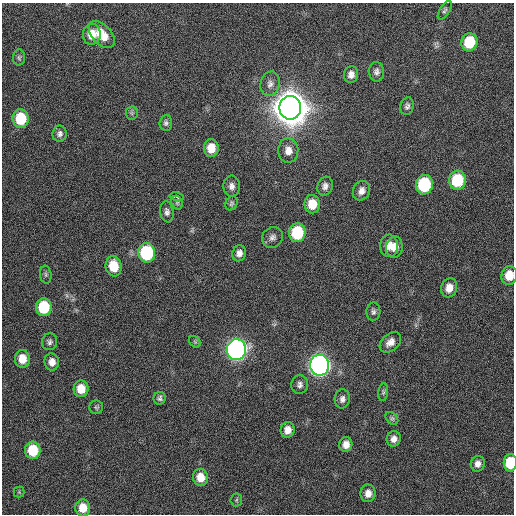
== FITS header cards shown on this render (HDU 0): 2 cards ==
NAXIS1  =                  512 / Axis length
NAXIS2  =                  512 / Axis length

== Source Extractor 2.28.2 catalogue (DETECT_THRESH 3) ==
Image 512 x 512 px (HDU 0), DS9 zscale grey, 1 PNG px = 1 image px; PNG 516 x 516 px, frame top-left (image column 1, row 512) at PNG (2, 3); each listed source drawn as its Kron ellipse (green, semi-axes under 4 px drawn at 4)
Background 133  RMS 12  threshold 34.5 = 3 sigma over >= 5 px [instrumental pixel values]
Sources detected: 63; all 63 listed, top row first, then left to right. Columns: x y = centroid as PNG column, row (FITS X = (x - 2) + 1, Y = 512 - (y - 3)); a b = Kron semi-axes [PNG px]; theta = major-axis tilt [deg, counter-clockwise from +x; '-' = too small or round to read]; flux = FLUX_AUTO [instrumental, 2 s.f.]
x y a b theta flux
445 10 10 5 58 1.7e+03
92 34 10 9 - 1.1e+04
102 34 16 9 -47 1.4e+04
469 42 9 8 - 2.8e+04
19 58 8 6 -89 1.7e+03
376 72 10 7 -88 3.0e+03
351 74 8 7 - 4.1e+03
270 84 12 9 75 4.6e+03
407 106 9 6 77 2.5e+03
290 108 12 10 90 3.1e+06
132 113 6 6 - 1.7e+03
21 119 9 8 - 2.9e+04
166 123 8 6 87 2.0e+03
60 134 8 7 - 3.0e+03
211 148 9 7 86 1.1e+04
288 151 12 10 -87 6.9e+03
457 180 9 8 - 4.0e+04
424 185 10 8 82 5.7e+04
232 186 10 8 -87 4.1e+03
325 186 9 7 71 3.5e+03
361 191 10 8 66 4.6e+03
177 197 7 3 -12 3.2e+04
177 203 7 5 -70 1.4e+03
231 203 7 6 - 1.7e+03
312 204 9 8 - 1.4e+04
167 212 10 7 -81 2.9e+03
297 233 9 8 - 4.1e+04
272 237 11 9 40 3.7e+03
389 246 11 9 -89 8.0e+03
394 247 11 8 80 7.5e+03
147 253 9 8 - 6.2e+04
239 253 8 7 - 4.0e+03
114 266 10 8 -81 1.9e+04
46 275 9 5 -84 1.8e+03
509 275 9 8 - 1.2e+04
449 288 9 8 - 7.9e+03
44 307 9 8 - 3.3e+04
373 312 9 7 85 2.3e+03
50 342 8 7 - 2.4e+03
195 342 6 5 - 1.3e+03
390 342 12 8 43 5.6e+03
236 350 10 9 - 4.8e+05
22 359 9 7 -85 1.1e+04
52 362 8 7 - 5.6e+03
319 365 10 9 - 5.6e+05
300 385 9 8 - 3.2e+03
81 389 8 7 - 1.2e+04
383 392 9 5 83 1.6e+03
160 398 6 6 - 2.0e+03
342 399 9 7 85 3.4e+03
96 407 7 7 - 1.5e+03
392 418 7 5 -48 1.7e+03
288 430 8 7 - 6.5e+03
394 439 8 7 - 4.3e+03
346 444 7 6 - 5.6e+03
33 450 8 7 - 2.5e+04
510 463 8 6 89 2.8e+04
478 464 8 7 - 4.4e+03
201 477 8 7 - 1.0e+04
19 492 5 5 - 9.4e+02
368 493 9 7 84 5.9e+03
236 500 6 6 - 1.3e+03
83 508 8 7 - 1.1e+04
At the frame edge (FLAGS 8, measured only in part): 2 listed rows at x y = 509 275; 510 463